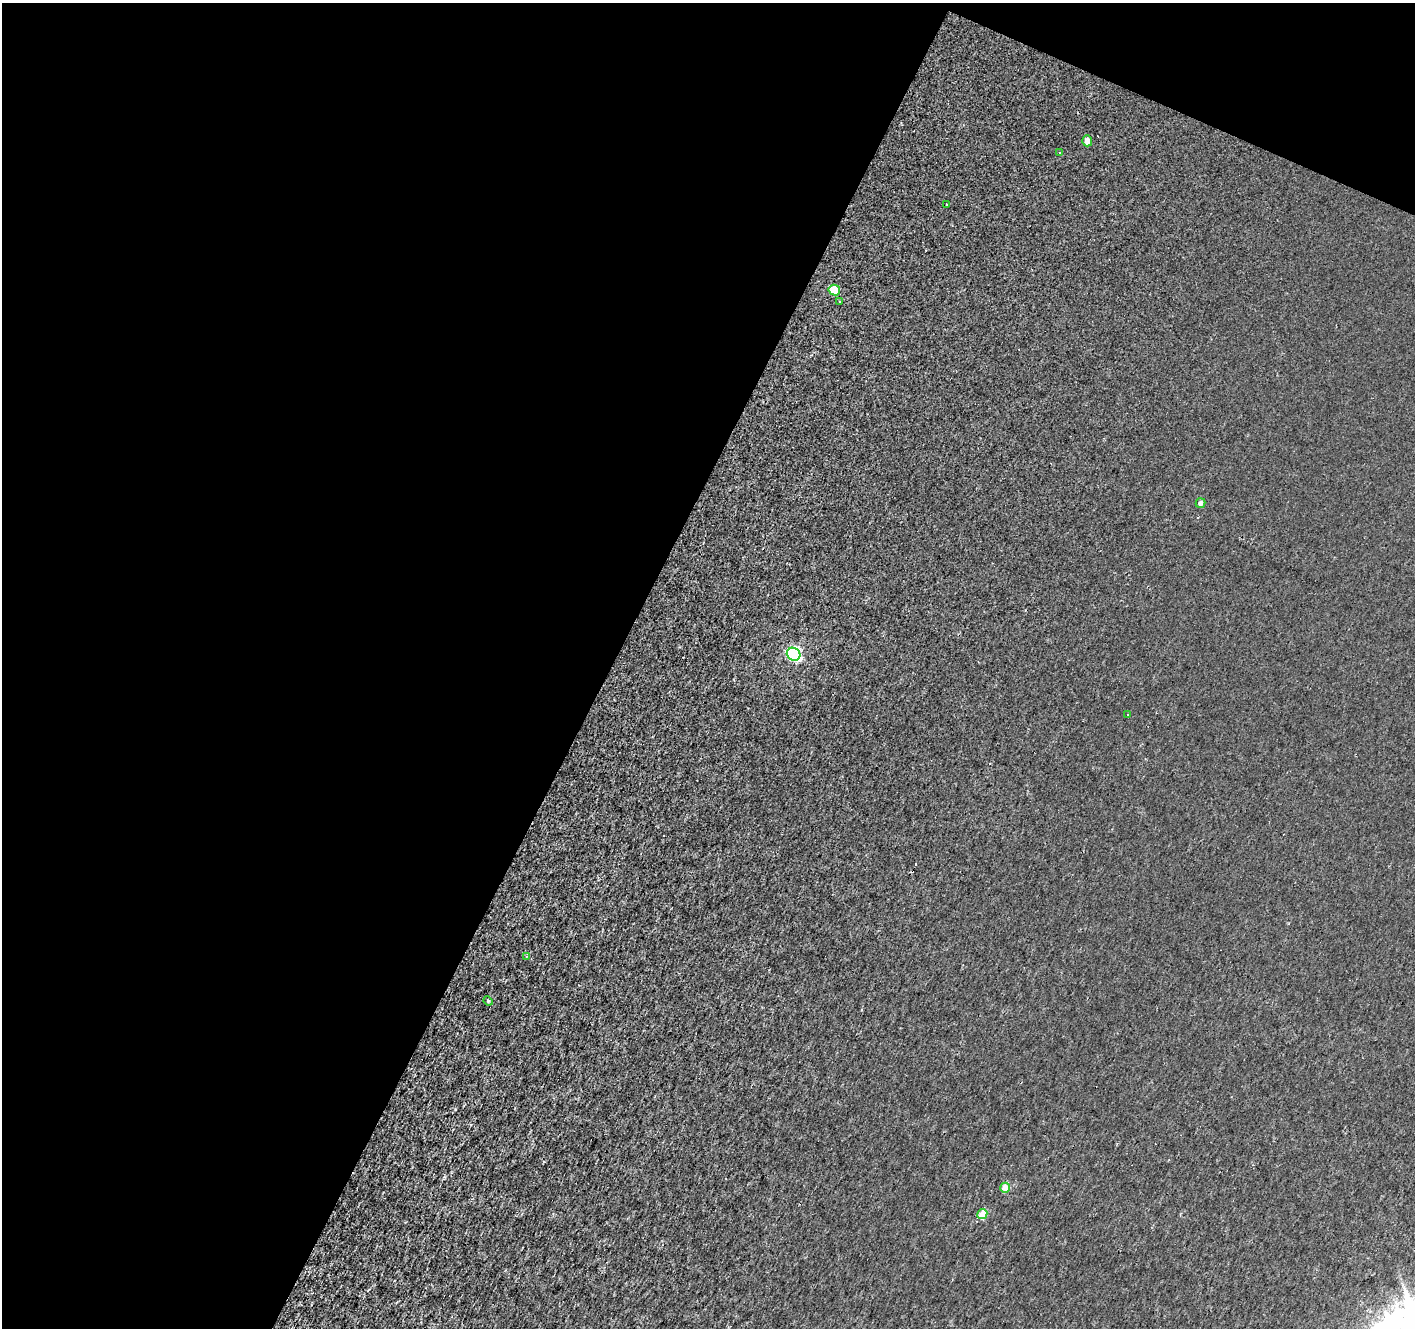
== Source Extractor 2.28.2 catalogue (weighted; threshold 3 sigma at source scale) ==
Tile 1 of 2 x 2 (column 1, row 1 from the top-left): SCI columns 339-1751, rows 1651-2976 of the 3164 x 3199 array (HDU 1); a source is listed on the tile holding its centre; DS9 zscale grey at full resolution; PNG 1417 x 1330 px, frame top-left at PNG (2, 3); each listed source drawn as its Kron ellipse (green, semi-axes under 4 px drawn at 4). Shown black and unused: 46% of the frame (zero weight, under 2 of 3 exposures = <1% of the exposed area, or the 3 px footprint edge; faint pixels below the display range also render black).
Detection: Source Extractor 2.28.2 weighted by HDU 2 'WHT'; one run over the whole footprint, this tile lists its part. Background 9.56e-04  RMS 0.0042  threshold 0.0187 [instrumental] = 3 sigma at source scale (4.5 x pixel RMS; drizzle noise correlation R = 1.50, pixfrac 1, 0.0396/0.0396 arcsec/px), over >= 5 px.
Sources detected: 22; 10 cosmic-ray / hot-pixel residue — neither listed nor drawn; the other 12 listed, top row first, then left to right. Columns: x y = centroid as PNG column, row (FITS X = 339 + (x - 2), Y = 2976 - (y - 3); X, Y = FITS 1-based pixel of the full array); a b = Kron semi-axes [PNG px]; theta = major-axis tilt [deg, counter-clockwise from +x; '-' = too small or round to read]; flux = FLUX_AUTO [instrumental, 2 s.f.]
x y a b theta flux
1087 141 5 5 - 2.8
1060 152 3 3 - 2.7
946 204 3 2 - 0.62
834 290 6 5 - 15
840 301 3 2 - 0.49
1200 503 5 4 - 1.8
794 654 7 6 - 62
1128 714 3 3 - 1.8
526 956 4 3 - 0.52
488 1001 5 4 - 0.49
1005 1188 5 5 - 6.1
982 1214 5 5 - 12